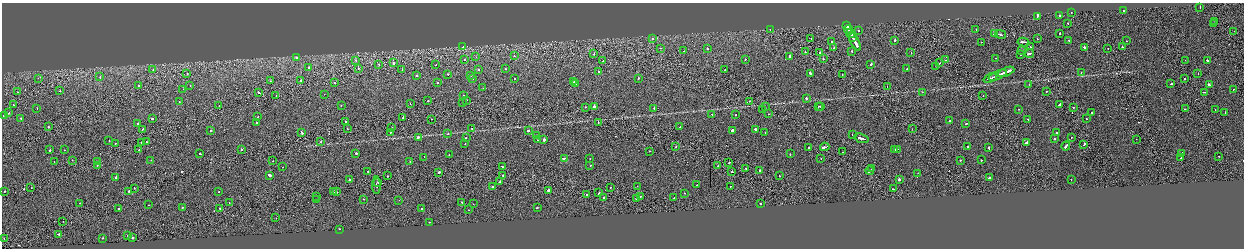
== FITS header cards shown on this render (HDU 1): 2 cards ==
NAXIS1  =                 2484
NAXIS2  =                  492

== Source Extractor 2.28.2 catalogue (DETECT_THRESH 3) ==
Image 2484 x 492 px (HDU 1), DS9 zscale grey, zoomed out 1/2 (1 PNG px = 2 x 2 image px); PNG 1246 x 250 px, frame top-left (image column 1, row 491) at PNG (2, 3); each listed source drawn as its Kron ellipse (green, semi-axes under 4 px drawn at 4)
Background -4.05e-04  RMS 0.064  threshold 0.191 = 3 sigma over >= 5 px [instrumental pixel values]
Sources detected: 322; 24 cannot appear on this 1/2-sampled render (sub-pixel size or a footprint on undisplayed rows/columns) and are neither listed nor drawn; the other 298 listed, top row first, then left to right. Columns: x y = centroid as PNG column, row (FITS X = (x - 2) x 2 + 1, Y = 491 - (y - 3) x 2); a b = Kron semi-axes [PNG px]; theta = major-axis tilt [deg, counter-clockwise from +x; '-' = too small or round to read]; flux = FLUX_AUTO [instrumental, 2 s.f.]
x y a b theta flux
1200 7 2 1 - 58
1123 10 2 2 - 32
1071 12 2 2 - 31
1037 16 3 2 - 590
1059 16 2 2 - 170
1215 21 2 1 - 20
1068 23 2 2 - 54
1214 24 2 1 - 15
847 26 4 2 - 250
770 29 2 1 - 12
976 29 2 1 - 19
849 30 4 2 - 210
858 30 2 2 - 62
1234 31 2 1 - 13
851 33 5 2 - 260
995 33 3 2 - 450
1060 34 2 2 - 97
1000 35 6 2 -10 240
652 38 2 2 - 48
811 38 2 2 - 17
853 38 3 2 - 350
1037 39 2 2 - 14
895 40 2 2 - 230
854 41 10 2 -63 510
1069 41 2 2 - 26
1126 41 2 2 - 23
832 42 2 2 - 81
981 42 2 2 - 22
1023 42 6 2 -9 170
463 47 2 2 - 36
1030 47 2 2 - 30
1085 47 3 2 - 440
1122 47 2 2 - 49
660 48 2 2 - 24
834 48 2 2 - 47
707 49 2 2 - 57
1108 49 2 2 - 35
684 51 2 1 - 220
852 51 2 2 - 52
1022 51 2 1 - 58
805 52 2 2 - 61
820 52 2 1 - 61
911 53 2 2 - 38
594 54 2 2 - 27
1021 54 2 2 - 50
1029 54 5 2 - 150
514 56 2 2 - 70
790 56 2 2 - 270
476 57 2 1 - 19
296 58 2 2 - 76
996 58 2 2 - 29
464 59 2 2 - 56
823 59 2 2 - 110
356 60 2 2 - 49
745 60 2 2 - 80
945 60 2 1 - 40
1185 60 2 1 - 16
1207 60 2 2 - 250
603 61 2 1 - 59
394 63 2 2 - 170
940 63 2 1 - 21
379 64 2 1 - 42
871 64 3 2 - 61
436 65 2 1 - 17
936 66 2 1 - 24
308 68 2 2 - 42
358 68 2 2 - 43
402 69 2 1 - 57
505 69 2 2 - 26
725 69 2 2 - 55
907 69 2 1 - 15
153 70 2 2 - 35
479 70 2 2 - 36
598 71 2 2 - 42
1006 72 9 2 23 410
1081 72 2 2 - 19
810 73 2 2 - 240
187 74 2 1 - 38
448 74 2 2 - 31
842 74 2 1 - 26
1198 74 2 1 - 22
471 75 2 2 - 45
998 75 10 2 23 460
417 76 2 2 - 87
100 77 2 2 - 55
38 78 2 1 - 21
990 78 7 2 23 300
472 79 2 2 - 51
515 79 2 2 - 30
638 79 2 2 - 110
1185 79 2 2 - 220
300 80 2 2 - 37
270 81 2 1 - 31
438 82 2 2 - 51
574 82 2 2 - 53
335 83 2 1 - 80
576 83 2 2 - 36
1029 84 2 1 - 14
1171 84 2 2 - 280
138 85 2 2 - 57
190 85 2 1 - 19
1209 85 3 2 - 680
887 86 2 1 - 30
483 88 2 2 - 26
183 89 2 1 - 38
1233 89 2 1 - 24
60 91 2 2 - 50
1046 91 2 1 - 170
17 92 2 2 - 14
922 92 2 2 - 28
1204 92 3 1 - 75
259 93 3 2 - 110
324 94 2 1 - 17
276 95 2 1 - 29
983 95 2 2 - 20
463 96 2 2 - 34
806 98 2 2 - 290
466 100 2 2 - 27
428 101 2 2 - 62
750 101 2 1 - 46
179 102 2 2 - 26
463 103 2 1 - 31
410 104 2 2 - 19
13 105 3 1 - 150
219 105 2 2 - 9.6
1060 105 3 2 - 170
341 106 2 2 - 24
818 106 2 2 - 37
820 106 2 2 - 36
585 107 2 1 - 25
594 107 2 2 - 420
765 107 2 1 - 31
1073 107 2 2 - 58
37 108 2 2 - 38
654 108 2 2 - 170
762 109 2 2 - 55
1019 109 2 1 - 35
1185 109 2 2 - 47
1215 110 2 1 - 16
1091 112 2 1 - 23
1225 112 2 2 - 23
9 113 2 2 - 52
712 114 2 1 - 16
768 114 2 1 - 38
736 115 2 2 - 75
3 116 2 2 - 36
258 117 2 1 - 29
403 117 2 2 - 36
21 118 2 2 - 52
152 119 2 2 - 66
431 119 2 1 - 35
1028 119 2 2 - 38
1086 119 2 2 - 35
950 121 2 2 - 65
346 122 2 1 - 75
598 122 2 2 - 66
138 123 2 2 - 36
257 123 2 2 - 180
966 123 2 1 - 61
48 127 2 2 - 110
392 127 2 1 - 18
680 127 2 1 - 19
347 128 2 1 - 16
472 128 2 2 - 48
143 129 2 1 - 110
755 129 2 2 - 210
912 129 2 1 - 31
528 130 2 2 - 230
732 130 3 2 - 800
211 131 2 2 - 83
301 132 4 2 - 180
390 132 2 1 - 23
765 132 2 2 - 20
1057 133 2 2 - 30
448 134 2 1 - 22
536 135 2 1 - 45
852 135 2 2 - 24
418 137 2 2 - 180
1071 137 2 1 - 39
466 138 2 1 - 56
861 138 7 2 -18 310
538 139 2 2 - 36
1055 139 2 2 - 85
1136 139 2 1 - 18
544 140 2 2 - 630
109 141 2 2 - 25
141 142 2 1 - 33
147 142 2 2 - 50
320 142 2 2 - 97
115 143 2 2 - 37
1026 143 3 2 - 450
465 144 2 2 - 31
1084 144 3 2 - 97
968 146 2 2 - 120
1066 146 4 2 - 300
676 147 2 1 - 38
809 147 2 2 - 38
825 147 5 2 - 250
989 148 3 2 - 160
241 149 2 2 - 160
898 149 2 1 - 23
50 150 2 2 - 230
64 150 2 1 - 42
139 150 2 1 - 44
895 150 2 2 - 190
649 151 2 2 - 30
843 152 2 1 - 150
356 153 2 2 - 180
1182 153 2 2 - 84
200 154 2 2 - 67
790 154 2 2 - 36
449 155 2 2 - 43
1219 156 2 2 - 23
424 157 2 1 - 78
565 158 3 2 - 200
590 158 2 1 - 19
821 158 2 1 - 19
1181 158 2 1 - 76
72 160 2 2 - 31
151 160 2 2 - 21
960 160 2 2 - 30
981 160 2 2 - 58
273 161 2 1 - 25
410 161 2 2 - 31
54 162 2 2 - 28
97 162 2 1 - 43
729 163 2 2 - 92
97 165 2 2 - 27
590 166 2 2 - 68
718 166 2 2 - 21
282 167 2 2 - 23
502 167 3 2 - 62
746 168 2 1 - 83
872 169 2 1 - 130
760 171 2 2 - 140
870 171 4 2 - 570
368 172 2 1 - 210
439 172 2 2 - 170
732 172 2 2 - 80
918 173 2 2 - 26
269 175 3 2 - 400
503 175 2 1 - 150
387 176 2 2 - 70
779 176 2 1 - 33
116 178 2 2 - 1100
989 178 2 2 - 63
899 179 2 2 - 920
1071 179 2 2 - 21
349 180 2 2 - 89
500 182 2 1 - 1000
378 183 2 2 - 15
376 185 8 2 -90 130
697 185 2 2 - 29
637 186 2 1 - 21
730 186 2 1 - 46
493 187 2 2 - 50
611 187 2 2 - 34
31 188 2 2 - 43
134 188 2 1 - 33
893 189 2 2 - 56
548 190 2 2 - 1200
5 191 2 1 - 110
129 191 2 2 - 260
219 192 2 2 - 24
333 192 2 1 - 54
337 192 2 2 - 35
599 193 2 1 - 450
684 193 2 2 - 120
587 195 2 1 - 23
316 196 2 1 - 32
641 196 2 2 - 41
603 198 2 1 - 38
636 198 2 2 - 31
674 198 2 2 - 51
363 199 2 2 - 34
317 200 2 2 - 22
399 200 2 1 - 46
462 202 2 2 - 28
80 203 2 2 - 44
229 203 2 1 - 36
473 204 2 2 - 25
760 204 2 2 - 48
148 205 2 2 - 30
182 208 2 2 - 53
219 208 2 2 - 33
537 208 2 2 - 190
119 209 2 2 - 110
422 209 2 1 - 37
469 210 2 2 - 31
276 218 2 1 - 30
63 222 2 1 - 35
430 222 2 2 - 26
339 229 2 2 - 74
58 234 3 2 - 130
128 235 2 2 - 140
4 238 2 2 - 25
102 238 2 2 - 57
132 238 2 2 - 240
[24 sub-pixel or undisplayed-footprint detections neither listed nor drawn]